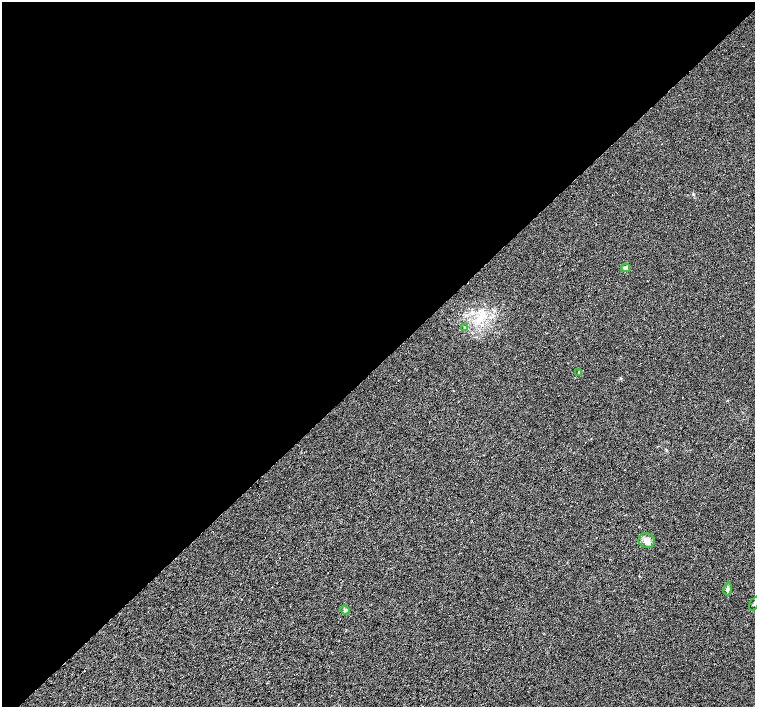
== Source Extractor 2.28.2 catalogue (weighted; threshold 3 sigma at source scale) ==
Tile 2 of 4 x 4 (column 2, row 1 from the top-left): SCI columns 1512-3017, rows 4452-5860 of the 6029 x 6018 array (HDU 1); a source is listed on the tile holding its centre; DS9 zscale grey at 2 x 2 block average (1 PNG px = mean of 2 x 2 image px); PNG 757 x 709 px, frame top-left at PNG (2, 2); each listed source drawn as its Kron ellipse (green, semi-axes under 4 px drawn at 4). Shown black and unused: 52% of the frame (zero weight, under 2 of 3 exposures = <1% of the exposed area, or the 3 px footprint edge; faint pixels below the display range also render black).
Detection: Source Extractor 2.28.2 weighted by HDU 2 'WHT'; one run over the whole footprint, this tile lists its part. Background 0.0207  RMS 0.0052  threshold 0.0236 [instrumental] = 3 sigma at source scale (4.5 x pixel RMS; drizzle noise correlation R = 1.50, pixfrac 1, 0.0396/0.0396 arcsec/px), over >= 5 px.
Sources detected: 7; all 7 listed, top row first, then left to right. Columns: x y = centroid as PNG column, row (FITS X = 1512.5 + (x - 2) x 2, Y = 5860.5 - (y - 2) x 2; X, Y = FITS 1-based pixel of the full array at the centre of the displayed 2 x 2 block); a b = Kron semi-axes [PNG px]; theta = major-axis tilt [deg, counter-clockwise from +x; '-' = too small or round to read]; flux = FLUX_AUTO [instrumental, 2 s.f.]
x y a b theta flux
625 268 5 4 - 5
465 327 3 2 - 0.85
579 372 3 2 - 1.6
647 540 8 7 - 6.8
728 589 7 4 79 2.8
754 604 7 2 65 1.6
345 610 5 4 - 2.2
Isophote crosses this tile's border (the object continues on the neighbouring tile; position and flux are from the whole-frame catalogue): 1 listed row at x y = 754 604